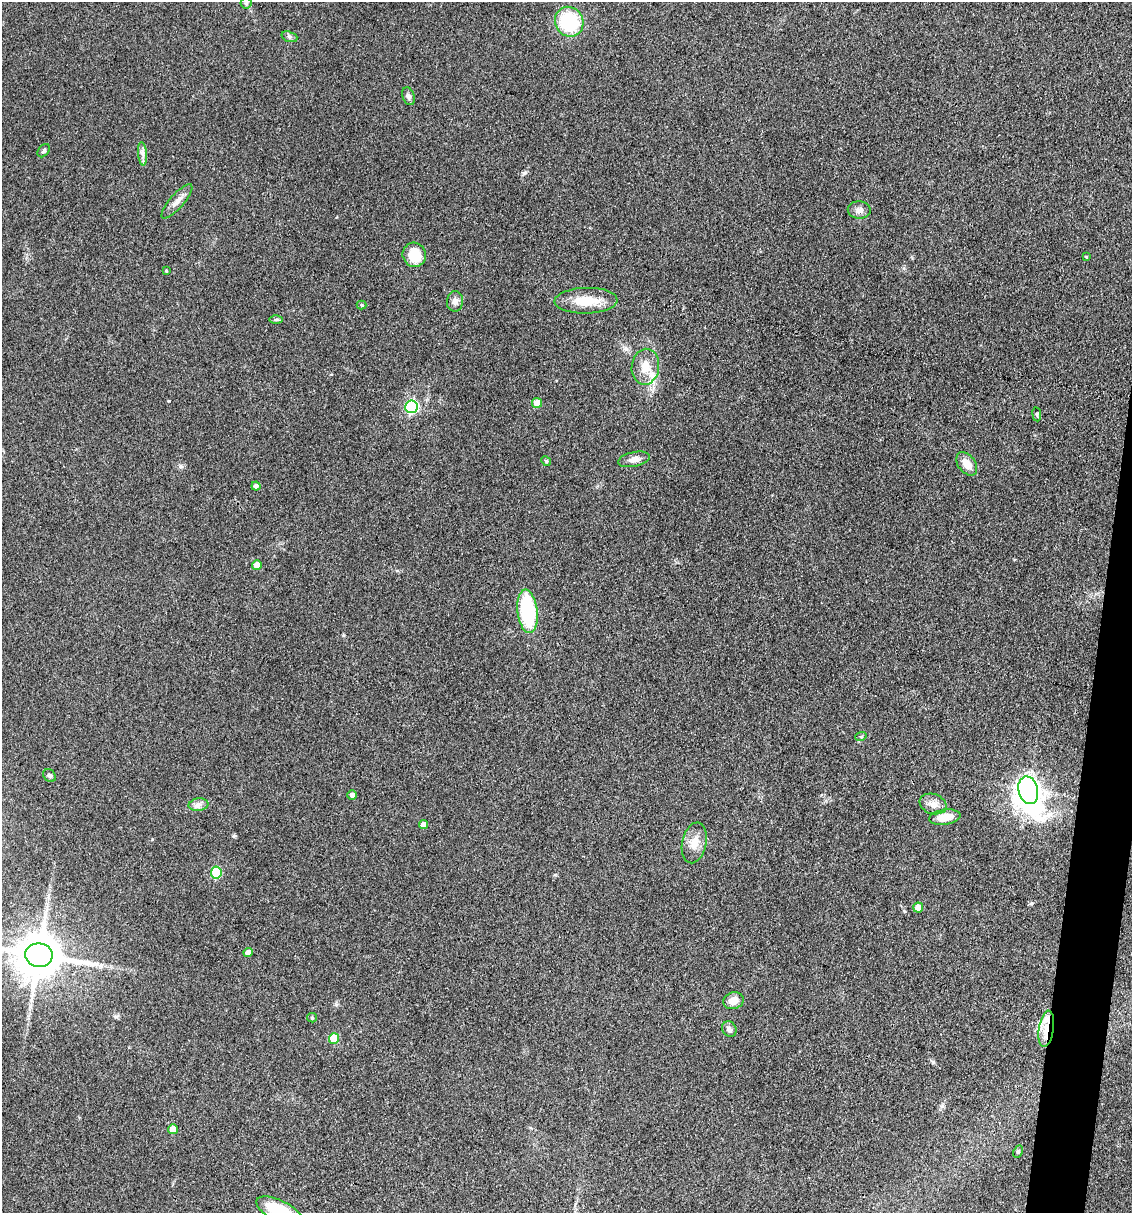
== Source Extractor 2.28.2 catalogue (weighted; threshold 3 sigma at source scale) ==
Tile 6 of 4 x 4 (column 2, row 2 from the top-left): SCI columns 1366-2495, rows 2426-3636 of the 4873 x 4848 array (HDU 1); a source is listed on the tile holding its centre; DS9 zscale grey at full resolution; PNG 1134 x 1215 px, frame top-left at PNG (2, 2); each listed source drawn as its Kron ellipse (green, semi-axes under 4 px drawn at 4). Shown black and unused: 3% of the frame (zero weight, under 3 of 4 exposures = <1% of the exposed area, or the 3 px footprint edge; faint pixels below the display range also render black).
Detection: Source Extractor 2.28.2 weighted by HDU 2 'WHT'; one run over the whole footprint, this tile lists its part. Background 0.149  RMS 0.0071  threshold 0.032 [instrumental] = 3 sigma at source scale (4.5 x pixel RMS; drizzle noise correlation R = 1.50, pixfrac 1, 0.05/0.05 arcsec/px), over >= 5 px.
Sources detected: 48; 2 inside a brighter listed object's ellipse — not listed separately; the other 46 listed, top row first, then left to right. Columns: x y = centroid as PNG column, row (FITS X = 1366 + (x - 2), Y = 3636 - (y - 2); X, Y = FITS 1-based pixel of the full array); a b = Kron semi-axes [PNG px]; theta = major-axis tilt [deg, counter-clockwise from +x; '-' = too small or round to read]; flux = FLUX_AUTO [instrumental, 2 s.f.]
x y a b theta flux
246 3 5 5 - 1.2
569 22 15 14 - 45
289 37 8 5 -19 1.6
408 96 9 6 -69 2.4
44 151 7 5 52 1.3
143 154 12 4 -85 2.8
177 201 22 7 49 5.5
859 210 11 8 -3 4
414 255 12 11 - 17
1086 257 3 2 - 0.6
166 271 3 3 - 0.66
455 301 10 8 81 3.5
586 301 31 13 2 18
361 305 5 4 - 0.83
276 320 6 4 0 1.2
645 367 18 13 82 11
537 403 5 5 - 9.8
411 407 6 6 - 99
1037 414 7 3 -82 0.86
634 459 16 7 12 4.9
546 461 5 4 - 0.87
967 464 13 8 -53 8.3
256 486 4 4 - 3
257 565 5 5 - 6.6
528 611 22 10 -83 61
861 736 6 3 18 0.88
49 775 7 5 -43 1.5
1028 790 14 9 -76 630
352 795 4 4 - 2.4
933 804 14 10 -19 5.3
198 805 10 6 6 3
945 817 16 7 9 9.5
423 825 4 4 - 6.1
694 843 20 12 78 9
216 873 6 5 - 36
918 908 5 5 - 8.8
248 953 5 4 - 4.1
39 955 13 12 - 3100
733 1001 10 8 17 7
312 1018 5 4 - 0.82
729 1029 8 7 - 2.7
1046 1029 18 7 82 8.9
334 1038 5 5 - 21
173 1129 5 5 - 8.8
1018 1152 6 4 63 1.1
280 1212 26 11 -27 32
Overlapping masked pixels (flux is a lower limit): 1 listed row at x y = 1046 1029
Isophote crosses this tile's border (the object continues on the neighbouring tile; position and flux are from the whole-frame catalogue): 2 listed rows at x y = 39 955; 280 1212
Unlisted compact peaks at least as high as the median listed source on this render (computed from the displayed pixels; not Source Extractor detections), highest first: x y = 524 173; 234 836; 933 1062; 169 401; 180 466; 1032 903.